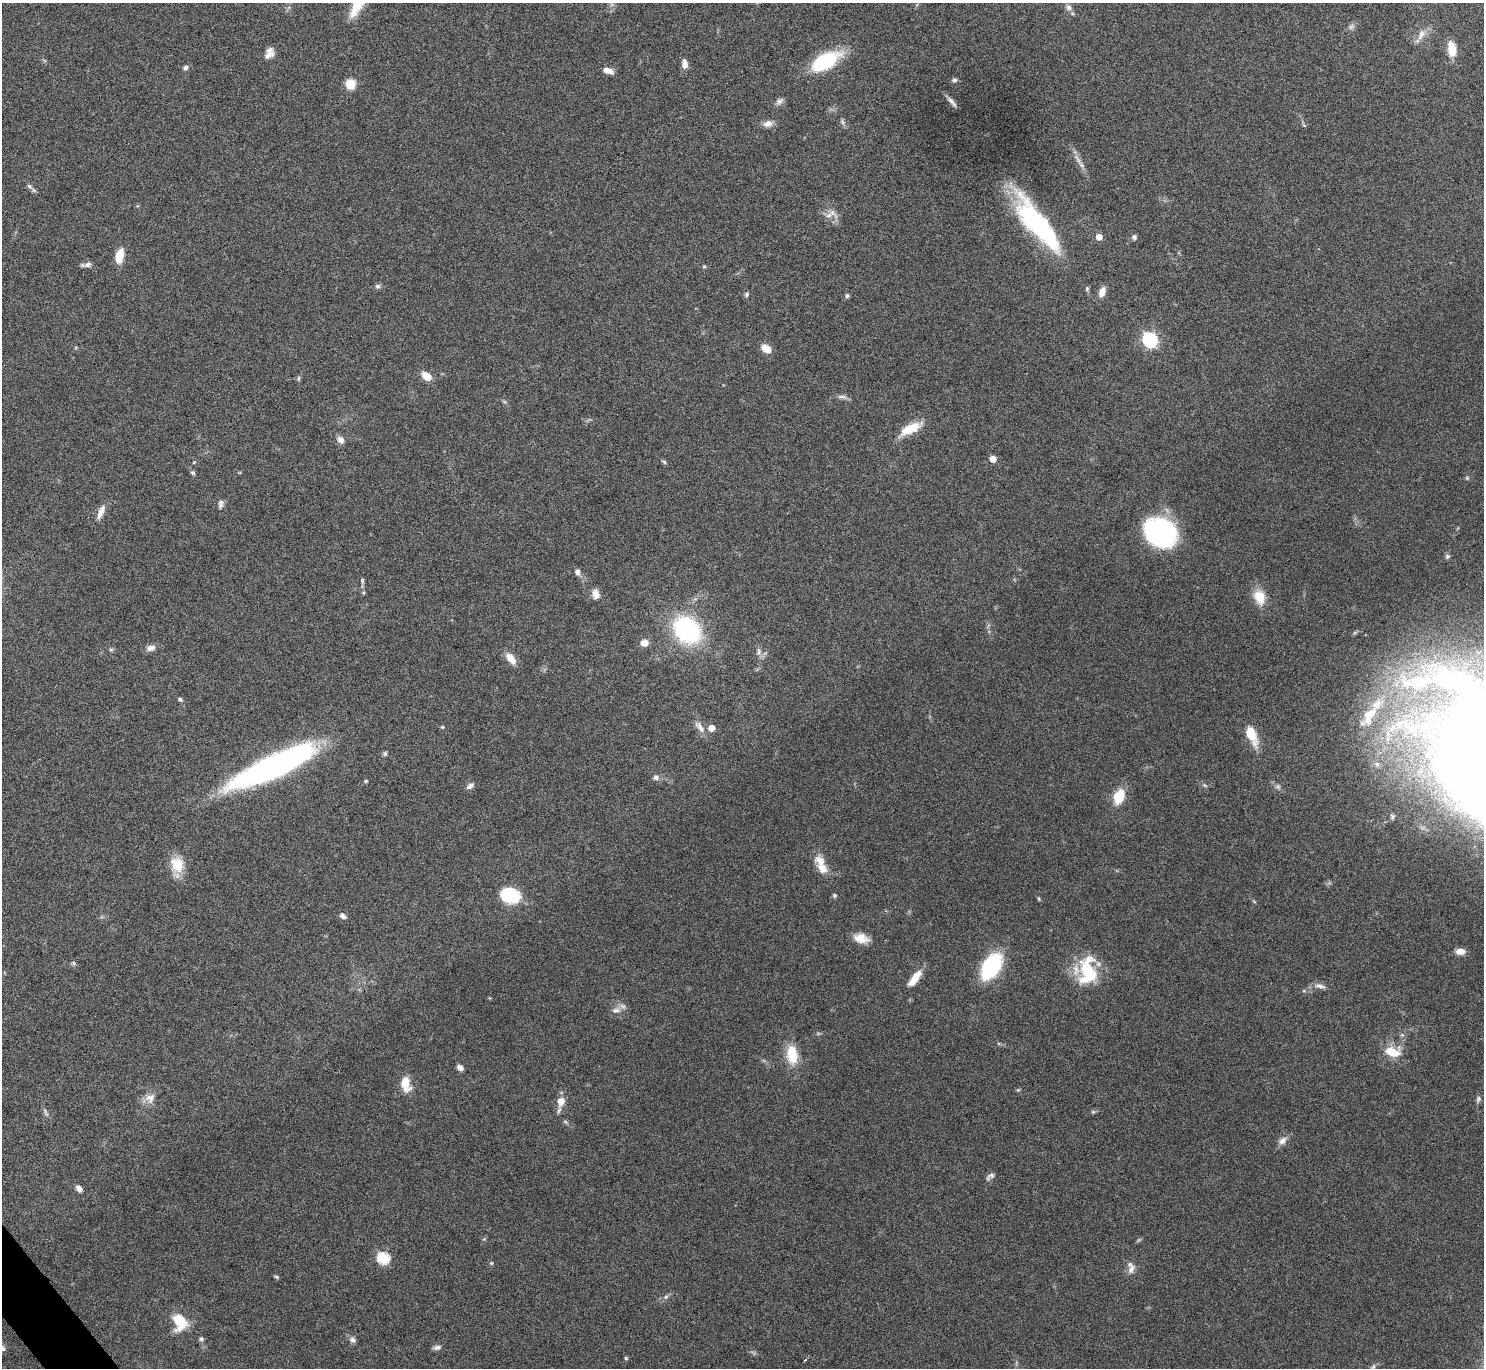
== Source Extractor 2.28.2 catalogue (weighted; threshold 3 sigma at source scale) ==
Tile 7 of 4 x 4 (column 3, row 2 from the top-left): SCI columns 2974-4455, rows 2913-4278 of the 5947 x 5942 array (HDU 1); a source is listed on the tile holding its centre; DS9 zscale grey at full resolution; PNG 1486 x 1370 px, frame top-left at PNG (2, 3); no overlay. Shown black and unused: <1% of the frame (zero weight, under 4 of 8 exposures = <1% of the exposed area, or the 3 px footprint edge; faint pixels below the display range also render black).
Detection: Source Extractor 2.28.2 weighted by HDU 2 'WHT'; one run over the whole footprint, this tile lists its part. Background 0.0651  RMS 0.005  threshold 0.0203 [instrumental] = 3 sigma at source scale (4.09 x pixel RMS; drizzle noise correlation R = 1.36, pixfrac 0.8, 0.05/0.05 arcsec/px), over >= 5 px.
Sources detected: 125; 4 too faint to see at this stretch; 1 cosmic-ray / hot-pixel residue — not listed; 8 inside a brighter listed object's ellipse — not listed separately; the other 112 listed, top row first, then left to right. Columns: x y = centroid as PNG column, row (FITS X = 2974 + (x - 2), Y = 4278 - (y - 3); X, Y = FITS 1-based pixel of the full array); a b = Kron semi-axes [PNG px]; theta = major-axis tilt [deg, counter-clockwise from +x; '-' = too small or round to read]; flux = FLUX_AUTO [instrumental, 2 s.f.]
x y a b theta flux
359 3 31 10 59 16
1069 7 9 8 - 2
1351 26 10 7 39 1.5
1421 34 18 9 65 4
1452 49 19 10 -81 6.7
267 56 17 9 32 2.9
825 62 30 13 29 35
685 64 9 6 -84 3.2
185 68 6 6 - 1.3
608 71 11 6 -17 3.5
954 80 7 6 - 1.1
350 84 11 10 - 6.6
779 101 12 7 42 1.9
951 102 16 5 -48 2.1
843 122 9 5 -77 1.2
768 124 13 9 14 2.9
1304 125 7 4 -37 0.61
1078 159 22 5 -58 3.3
29 186 10 6 -45 1.6
832 212 26 6 -50 2.9
1037 224 67 18 -52 71
1099 237 5 4 - 6.2
1134 237 7 7 - 1.3
119 256 17 9 77 6.9
87 265 11 6 14 1.9
704 266 5 4 - 0.59
377 286 7 6 - 1.2
1102 292 11 7 71 4.3
747 294 7 5 58 0.91
847 296 6 5 - 0.83
1150 340 7 6 - 110
766 349 11 7 -35 5.4
426 376 10 7 -36 6.3
298 378 8 4 89 0.76
842 397 15 5 -10 1.7
910 428 26 9 26 11
341 440 10 8 -48 2.6
993 459 5 4 - 5.7
194 462 4 3 - 0.41
664 462 7 4 -30 0.72
193 473 6 5 - 0.84
1467 478 5 5 - 0.61
221 505 9 7 59 1.5
101 512 20 7 68 3.9
1161 532 27 21 -40 93
1447 556 7 6 - 0.99
577 572 9 6 -79 1.8
362 581 8 5 -86 0.89
363 593 5 4 - 0.54
596 594 11 8 -72 3.6
1259 597 15 11 -70 9.8
687 630 28 22 -43 62
644 643 8 7 - 3.8
151 648 12 7 14 2.7
111 650 7 4 1 0.73
759 652 12 6 87 2
511 658 14 8 -53 5.6
1456 683 147 40 -16 160
180 699 6 5 - 0.85
1369 716 32 16 63 15
442 727 5 4 - 0.51
700 727 18 8 -53 3.3
711 728 5 4 - 6.2
1251 734 23 9 -68 12
385 754 7 5 74 0.87
1377 764 7 7 - 1.3
273 766 79 18 25 180
656 777 7 7 - 1.6
366 781 5 4 - 0.65
1205 785 8 4 -20 0.91
470 786 11 6 34 1.8
1119 797 14 9 67 13
1392 816 10 7 -84 1.5
177 865 18 15 -69 11
822 868 15 11 -49 5.8
509 895 16 12 -15 33
835 895 5 5 - 0.76
1039 899 6 3 -71 0.54
343 916 9 6 -40 1.7
861 938 18 10 -14 6.1
1460 951 10 6 0 3.9
73 963 6 5 - 0.79
991 966 21 12 58 56
1088 969 42 19 84 19
914 978 20 7 53 7.4
1320 986 15 7 -15 2.4
1304 991 6 3 -19 0.55
616 1010 15 7 7 2.9
1393 1052 21 13 -8 9.2
792 1055 23 12 -83 13
460 1068 7 6 - 2
405 1082 15 12 75 6.2
1018 1090 5 5 - 0.58
150 1098 15 13 33 4.4
1478 1099 11 6 75 1.3
561 1101 13 10 73 5
46 1112 14 4 -68 1.4
1282 1141 13 9 39 2.8
990 1176 12 5 36 1.5
79 1188 8 6 -47 2
383 1258 6 6 - 49
491 1263 5 4 - 0.6
1131 1269 14 8 65 2.9
277 1277 7 4 -27 0.64
666 1297 7 5 22 1.2
179 1321 17 12 -67 16
201 1339 7 5 1 0.89
352 1340 9 6 -22 1.7
437 1347 11 6 11 1.6
2 1348 9 6 -70 1.4
626 1358 5 4 - 0.57
1373 1367 12 5 54 1.4
Isophote crosses this tile's border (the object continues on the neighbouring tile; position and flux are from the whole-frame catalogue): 3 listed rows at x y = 359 3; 2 1348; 1373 1367